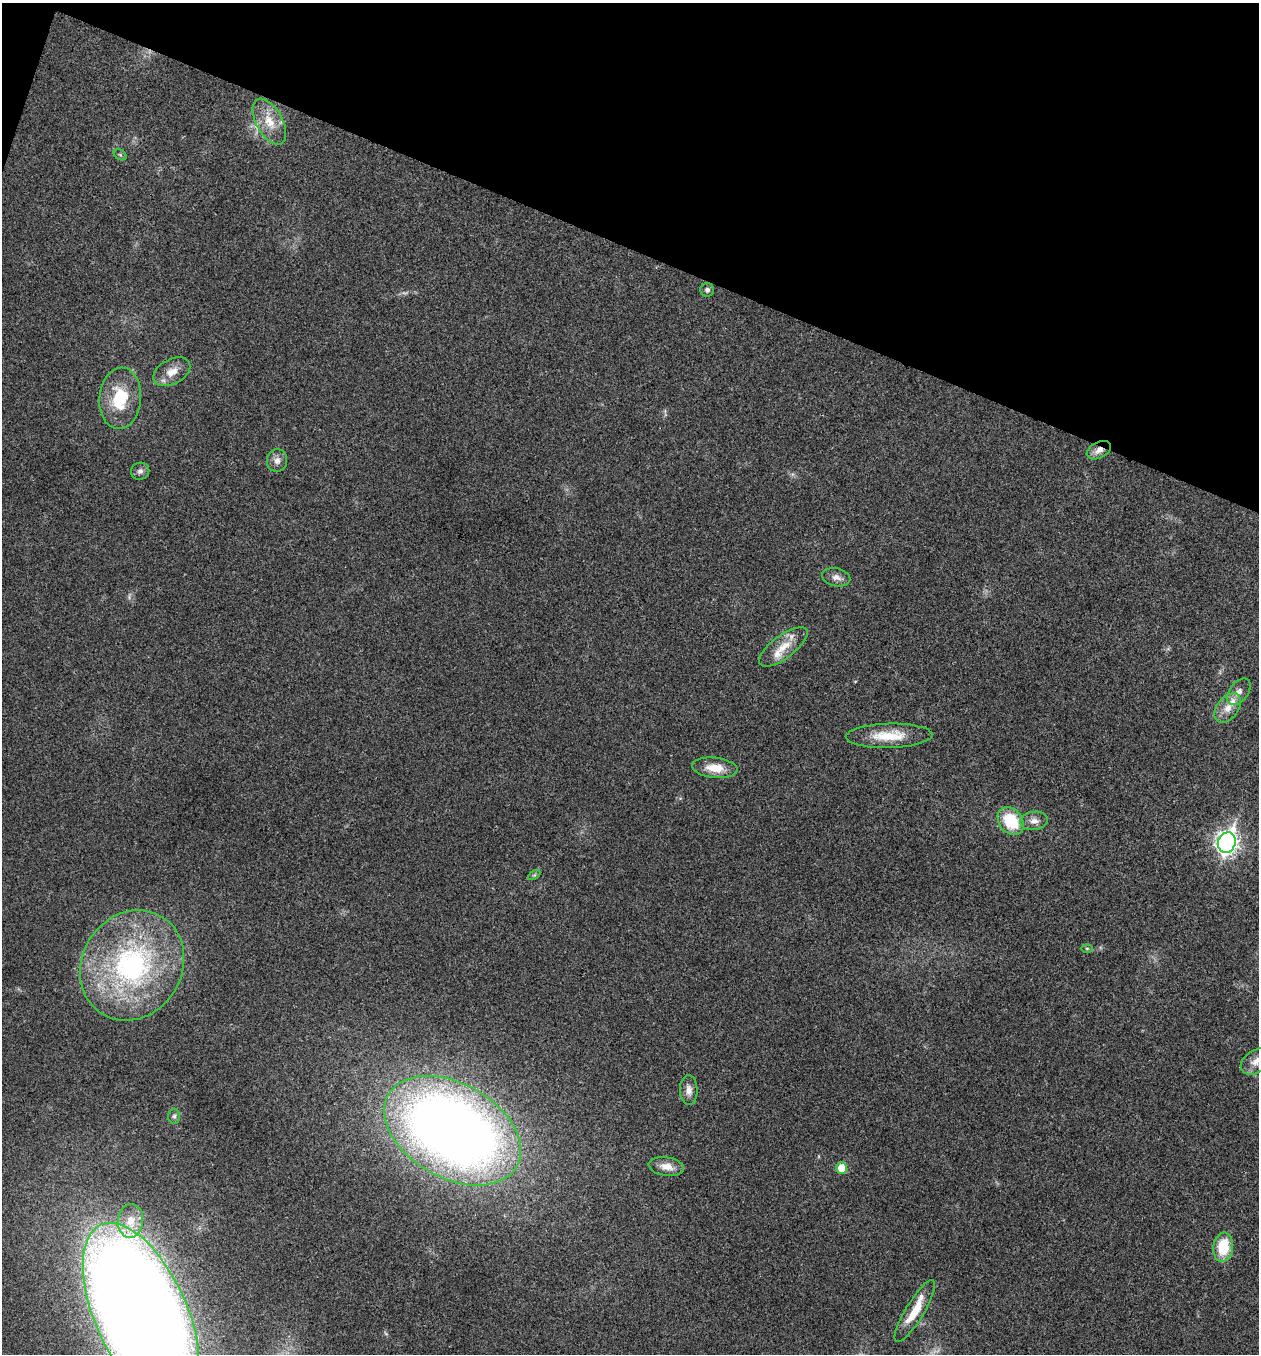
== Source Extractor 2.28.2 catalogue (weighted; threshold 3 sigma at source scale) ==
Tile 2 of 4 x 4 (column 2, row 1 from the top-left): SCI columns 1394-2650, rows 4063-5414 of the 5432 x 5417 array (HDU 1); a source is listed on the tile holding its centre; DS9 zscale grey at full resolution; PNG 1261 x 1356 px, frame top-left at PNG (2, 3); each listed source drawn as its Kron ellipse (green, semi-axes under 4 px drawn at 4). Shown black and unused: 19% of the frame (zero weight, under 3 of 4 exposures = <1% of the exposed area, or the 3 px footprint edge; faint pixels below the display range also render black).
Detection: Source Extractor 2.28.2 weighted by HDU 2 'WHT'; one run over the whole footprint, this tile lists its part. Background 0.0246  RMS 0.0041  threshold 0.0184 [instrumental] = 3 sigma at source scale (4.5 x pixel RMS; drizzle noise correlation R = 1.50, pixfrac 1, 0.05/0.05 arcsec/px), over >= 5 px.
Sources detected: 32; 2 inside a brighter listed object's ellipse — not listed separately; the other 30 listed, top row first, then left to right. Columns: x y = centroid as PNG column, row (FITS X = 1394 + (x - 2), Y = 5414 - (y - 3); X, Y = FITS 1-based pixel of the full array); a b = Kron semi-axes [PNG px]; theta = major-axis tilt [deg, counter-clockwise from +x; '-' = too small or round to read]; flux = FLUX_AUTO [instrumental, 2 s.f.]
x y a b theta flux
269 122 25 13 -61 8.3
120 155 7 5 -31 0.71
707 290 7 7 - 1.3
172 372 20 12 28 5.5
120 398 31 21 85 19
1099 450 13 8 27 3.1
277 461 11 10 - 2.5
140 471 9 8 - 1.6
836 577 14 9 -13 2.6
783 647 29 11 37 8.2
1239 692 15 9 52 2.8
1228 708 17 10 52 5.1
889 736 43 12 1 12
715 768 22 10 -6 6.9
1011 821 15 11 -51 18
1034 821 14 9 6 3
1227 843 10 8 71 230
534 875 6 4 33 0.6
1087 948 6 4 0 0.55
132 965 57 50 58 92
1256 1061 16 11 36 3.8
689 1090 15 8 -87 3
174 1116 7 6 - 1
453 1131 74 47 -29 480
666 1166 18 9 -9 4.3
841 1168 6 5 - 8
131 1221 17 12 85 7.1
1223 1247 15 9 82 15
915 1311 36 9 59 9.9
141 1314 98 46 -66 1500
Overlapping masked pixels (flux is a lower limit): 1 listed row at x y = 1099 450
Isophote crosses this tile's border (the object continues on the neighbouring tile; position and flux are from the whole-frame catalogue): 2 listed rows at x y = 1256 1061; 141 1314